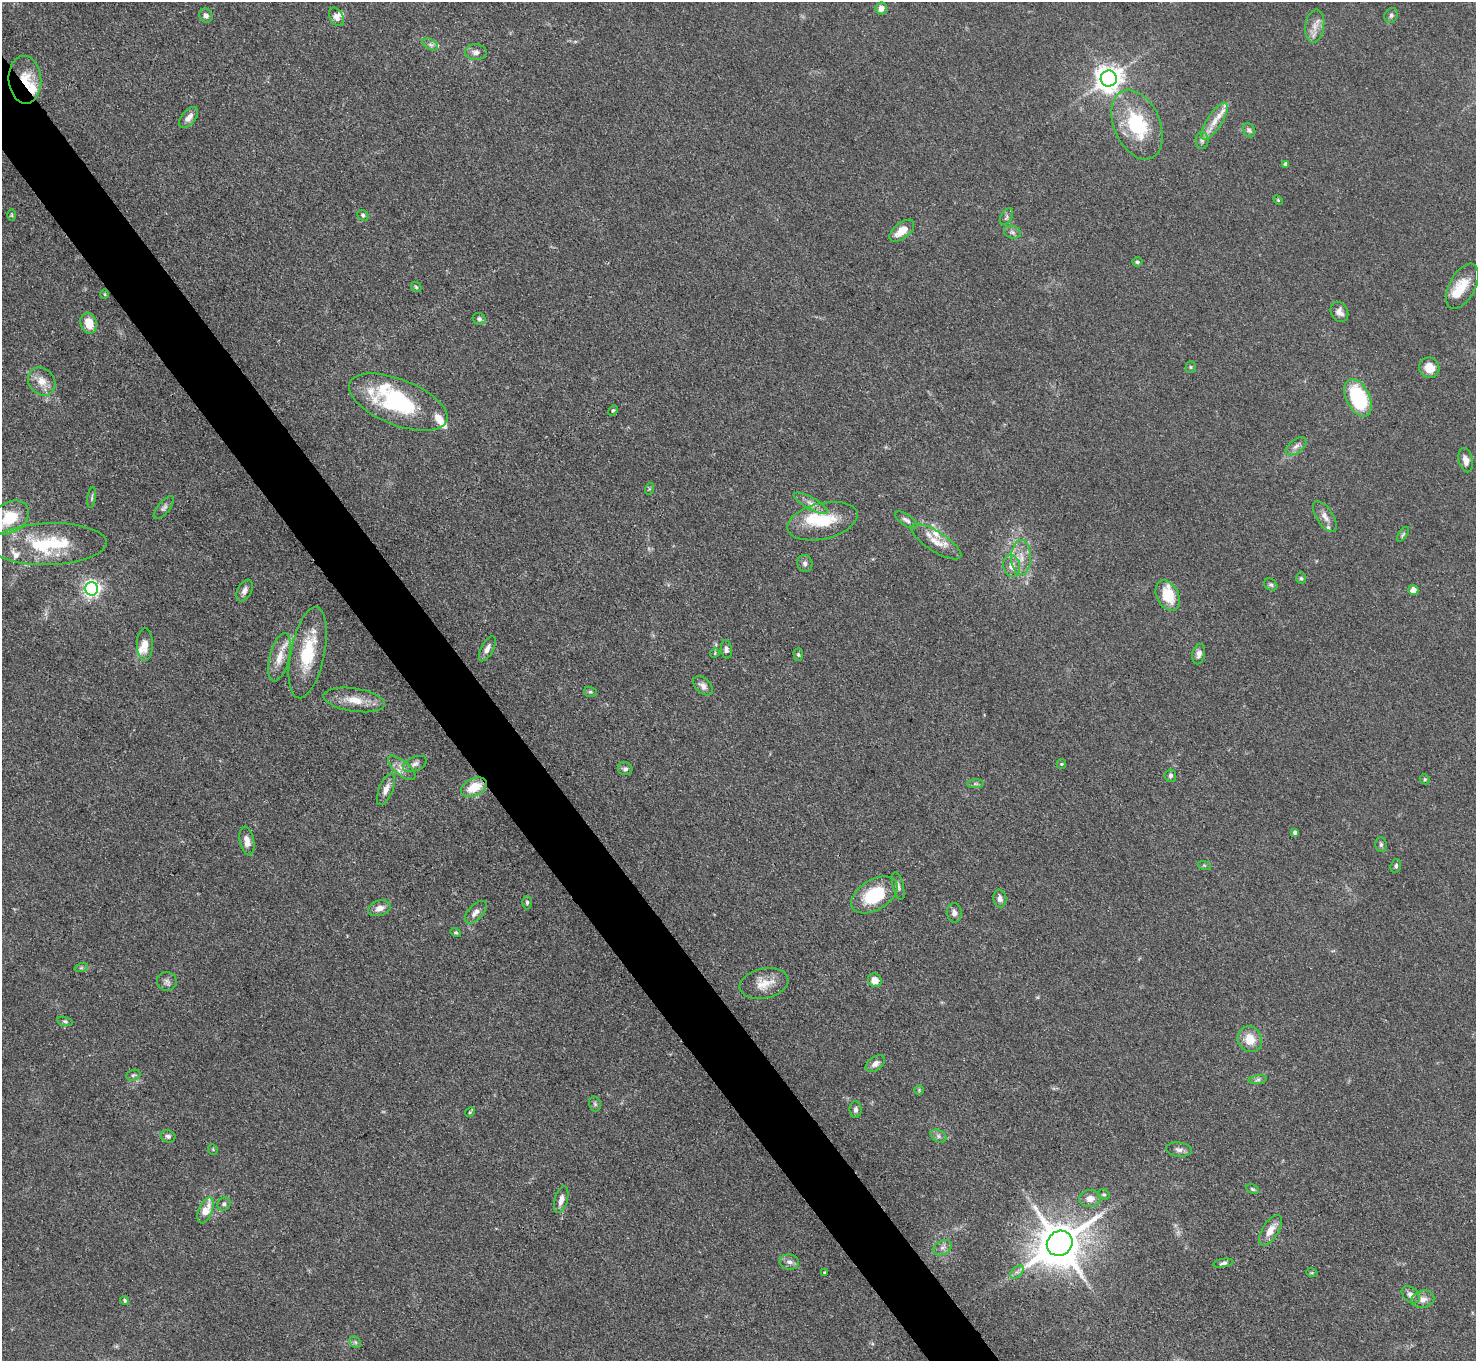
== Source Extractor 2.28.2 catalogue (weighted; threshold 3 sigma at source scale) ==
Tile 11 of 4 x 4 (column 3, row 3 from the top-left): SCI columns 2949-4422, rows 1658-3016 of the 5898 x 5892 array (HDU 1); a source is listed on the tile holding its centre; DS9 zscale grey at full resolution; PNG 1478 x 1363 px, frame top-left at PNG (2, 2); each listed source drawn as its Kron ellipse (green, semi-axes under 4 px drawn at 4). Shown black and unused: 4% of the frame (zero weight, under 3 of 4 exposures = <1% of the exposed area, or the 3 px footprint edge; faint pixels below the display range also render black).
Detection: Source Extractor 2.28.2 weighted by HDU 2 'WHT'; one run over the whole footprint, this tile lists its part. Background 0.0607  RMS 0.0053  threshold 0.0238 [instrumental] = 3 sigma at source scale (4.5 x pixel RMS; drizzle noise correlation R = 1.50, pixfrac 1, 0.05/0.05 arcsec/px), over >= 5 px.
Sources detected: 139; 15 inside a brighter listed object's ellipse — not listed separately; the other 124 listed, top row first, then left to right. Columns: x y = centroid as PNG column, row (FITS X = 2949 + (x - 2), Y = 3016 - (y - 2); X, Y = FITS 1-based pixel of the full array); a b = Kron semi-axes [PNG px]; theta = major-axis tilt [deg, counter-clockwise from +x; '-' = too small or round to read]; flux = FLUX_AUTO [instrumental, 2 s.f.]
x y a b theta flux
881 8 6 6 - 3.8
1391 15 8 6 58 1.4
206 16 7 6 - 1.9
336 17 10 6 -62 2.9
1315 26 16 9 82 4.9
430 44 8 5 -30 1.6
476 52 11 8 -1 2.8
1109 78 8 8 - 570
25 80 24 16 -86 13
189 118 12 7 49 3.9
1215 121 21 7 58 6.9
1137 125 37 23 -66 37
1249 130 7 6 - 1.4
1202 140 8 6 -88 1.5
1286 164 4 4 - 1.8
1278 200 6 3 -45 0.57
12 215 6 4 -89 0.72
363 215 6 5 - 0.99
1006 216 9 5 59 1.4
902 231 14 7 39 8.1
1012 232 8 6 -16 1.6
1137 262 5 4 - 0.97
1462 286 24 13 62 11
416 287 6 4 -46 0.73
105 294 5 3 - 0.47
1339 312 10 8 -61 2.9
479 319 6 6 - 1.2
89 323 10 8 -75 8.6
1191 367 5 5 - 0.72
1429 368 10 9 - 7.6
42 381 15 12 -49 6.8
1358 398 20 11 -64 44
398 402 52 23 -21 57
613 410 5 4 - 0.77
1296 446 12 6 38 2.6
1466 460 12 7 -77 3.6
649 489 6 4 72 0.7
92 497 10 4 82 1.1
811 503 19 6 -30 4
164 507 14 6 50 1.8
1325 516 18 8 -57 3.7
10 518 21 15 33 20
906 520 13 5 -34 2.1
822 521 36 18 14 23
1403 534 8 4 55 0.84
936 542 29 10 -32 7.8
48 544 58 21 2 41
1021 558 17 10 90 6.9
805 563 9 7 -67 2
1012 566 11 8 -77 4.8
1301 578 6 5 - 0.9
1271 585 7 5 -35 1.1
91 589 7 6 - 210
1413 590 5 5 - 4.5
244 591 12 7 62 2.9
1168 595 16 11 -62 14
145 644 16 8 90 5.4
487 649 14 6 62 3
726 649 9 5 -84 1.7
308 653 46 17 78 27
715 653 5 4 - 0.55
1199 654 10 6 78 2.5
798 655 6 4 -87 0.79
280 657 25 10 75 7.7
703 686 12 7 -42 2.7
590 692 6 5 - 0.86
354 700 31 11 -9 11
415 764 12 7 21 2.3
1061 764 5 5 - 0.59
402 768 17 7 -40 4.2
625 769 7 6 - 1.6
1170 776 6 6 - 1.4
1425 779 5 4 - 0.67
975 784 8 4 0 1.1
474 787 14 8 26 12
386 789 17 7 67 3.5
1295 832 4 4 - 1.5
247 841 14 7 -79 3.9
1381 844 7 5 89 1.1
1204 865 6 4 -19 0.63
1396 866 7 5 73 1.2
898 886 14 5 -76 1.9
874 895 25 15 31 28
1000 899 9 6 -81 2.6
527 902 7 5 90 0.94
379 908 11 7 17 4.2
476 912 14 7 47 3.2
954 913 10 7 -88 2.2
456 932 5 4 - 0.78
81 968 7 4 18 0.93
875 980 7 6 - 5.8
167 981 10 9 - 2.4
764 983 25 15 12 8.8
65 1021 8 4 -13 0.89
1250 1039 13 12 - 8.8
875 1064 11 6 35 2.9
133 1075 7 5 20 0.99
1258 1080 9 4 8 1.3
919 1090 5 5 - 0.65
595 1104 7 5 -75 1.2
856 1110 8 6 -90 1.6
470 1112 5 4 - 0.65
168 1136 7 6 - 1.5
939 1136 8 5 -28 1.5
213 1149 5 4 - 0.6
1179 1150 13 7 -7 2.2
1252 1189 7 4 -27 0.82
1104 1195 6 5 - 0.84
1090 1199 11 8 3 4.2
561 1200 14 6 74 3.5
224 1204 7 6 - 1.3
206 1210 14 6 66 9.7
1270 1230 17 8 58 5.8
1060 1243 13 12 - 2300
942 1248 10 6 30 2.2
789 1262 10 7 -11 2.4
1223 1263 10 4 9 1.3
825 1272 3 3 - 0.7
1017 1272 8 5 43 1.5
1312 1273 6 3 -18 0.58
1411 1295 10 7 -42 2.6
1423 1299 11 8 13 3.5
125 1300 4 4 - 0.98
355 1342 6 5 - 1.2
Overlapping masked pixels (flux is a lower limit): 2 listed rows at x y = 25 80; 474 787
Isophote crosses this tile's border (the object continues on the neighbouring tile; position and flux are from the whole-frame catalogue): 1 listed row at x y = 10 518